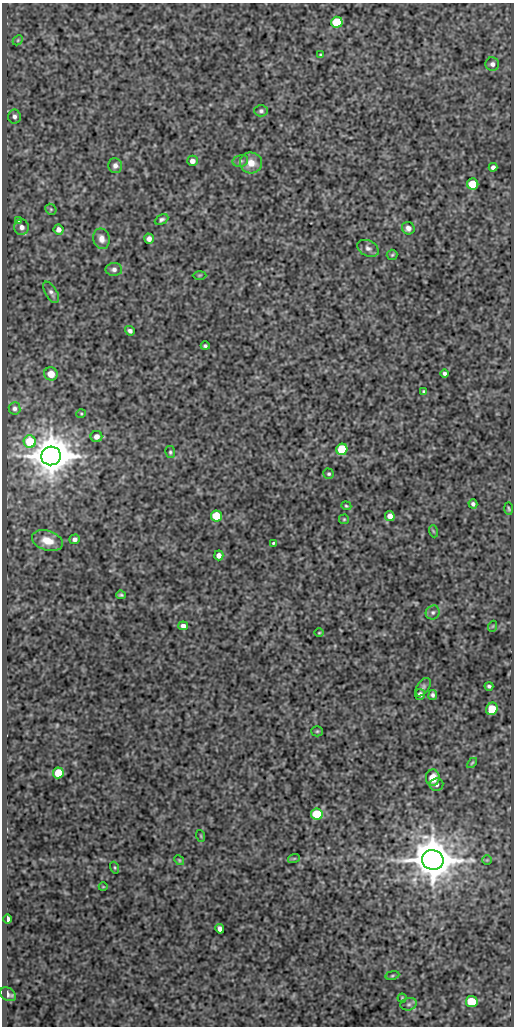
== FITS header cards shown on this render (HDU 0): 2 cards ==
NAXIS1  =                  512
NAXIS2  =                 1024

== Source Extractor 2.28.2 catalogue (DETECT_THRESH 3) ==
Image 512 x 1024 px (HDU 0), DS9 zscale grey, 1 PNG px = 1 image px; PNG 516 x 1028 px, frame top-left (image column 1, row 1024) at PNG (2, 3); each listed source drawn as its Kron ellipse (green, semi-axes under 4 px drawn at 4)
Background 93.3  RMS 0.57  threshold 1.71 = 3 sigma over >= 5 px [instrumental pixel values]
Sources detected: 79; all 79 listed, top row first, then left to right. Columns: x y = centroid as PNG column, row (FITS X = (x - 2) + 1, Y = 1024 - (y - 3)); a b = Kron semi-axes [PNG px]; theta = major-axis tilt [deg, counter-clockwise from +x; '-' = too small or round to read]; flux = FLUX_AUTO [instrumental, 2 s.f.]
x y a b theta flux
337 22 6 5 - 2500
18 40 6 4 46 58
320 55 4 3 - 39
492 64 7 6 - 130
261 111 7 5 0 92
14 117 7 6 - 130
192 161 5 5 - 200
240 161 8 6 13 100
251 163 11 10 - 460
115 165 7 7 - 150
493 167 4 4 - 110
473 184 5 5 - 1800
51 209 6 5 - 54
19 220 4 3 - 73
161 220 7 4 27 88
22 227 7 7 - 190
408 228 6 6 - 150
58 230 5 5 - 190
101 239 10 8 -77 250
149 239 5 5 - 160
368 248 11 7 -26 160
392 255 5 5 - 51
114 269 8 6 1 140
199 275 7 3 1 40
51 292 12 6 -59 140
130 331 5 4 - 110
205 346 4 3 - 72
445 373 4 4 - 89
51 374 7 6 - 460
424 392 3 3 - 54
14 408 6 6 - 95
81 414 4 4 - 40
96 437 6 5 - 220
30 442 6 6 - 2000
342 449 6 5 - 1900
170 452 6 5 - 61
51 456 10 9 - 120000
329 474 5 5 - 65
473 504 5 4 - 93
346 506 5 4 - 46
509 508 6 3 -88 45
216 516 5 5 - 1400
390 516 5 4 - 280
344 519 5 5 - 47
433 531 6 4 -71 42
75 539 5 4 - 130
47 541 16 10 -17 570
273 543 4 3 - 43
219 555 5 4 - 190
121 595 5 3 - 65
433 612 7 6 - 110
183 626 5 4 - 160
493 626 5 3 - 30
319 633 5 3 - 34
489 686 4 3 - 73
423 687 10 6 55 110
420 694 5 5 - 150
433 695 5 4 - 87
492 709 6 5 - 1100
317 731 5 5 - 52
472 763 6 3 45 43
58 773 5 5 - 1200
433 778 8 7 - 570
436 785 7 6 - 110
317 814 5 5 - 2700
201 836 6 3 -72 38
294 858 6 3 19 44
179 860 5 4 - 46
433 860 11 10 - 130000
487 860 4 4 - 40
115 868 6 3 -71 40
103 887 4 3 - 30
7 919 5 3 - 230
220 929 5 4 - 160
392 975 7 3 9 48
8 994 9 6 -34 150
402 998 4 4 - 43
472 1002 6 5 - 1900
409 1004 8 6 15 110